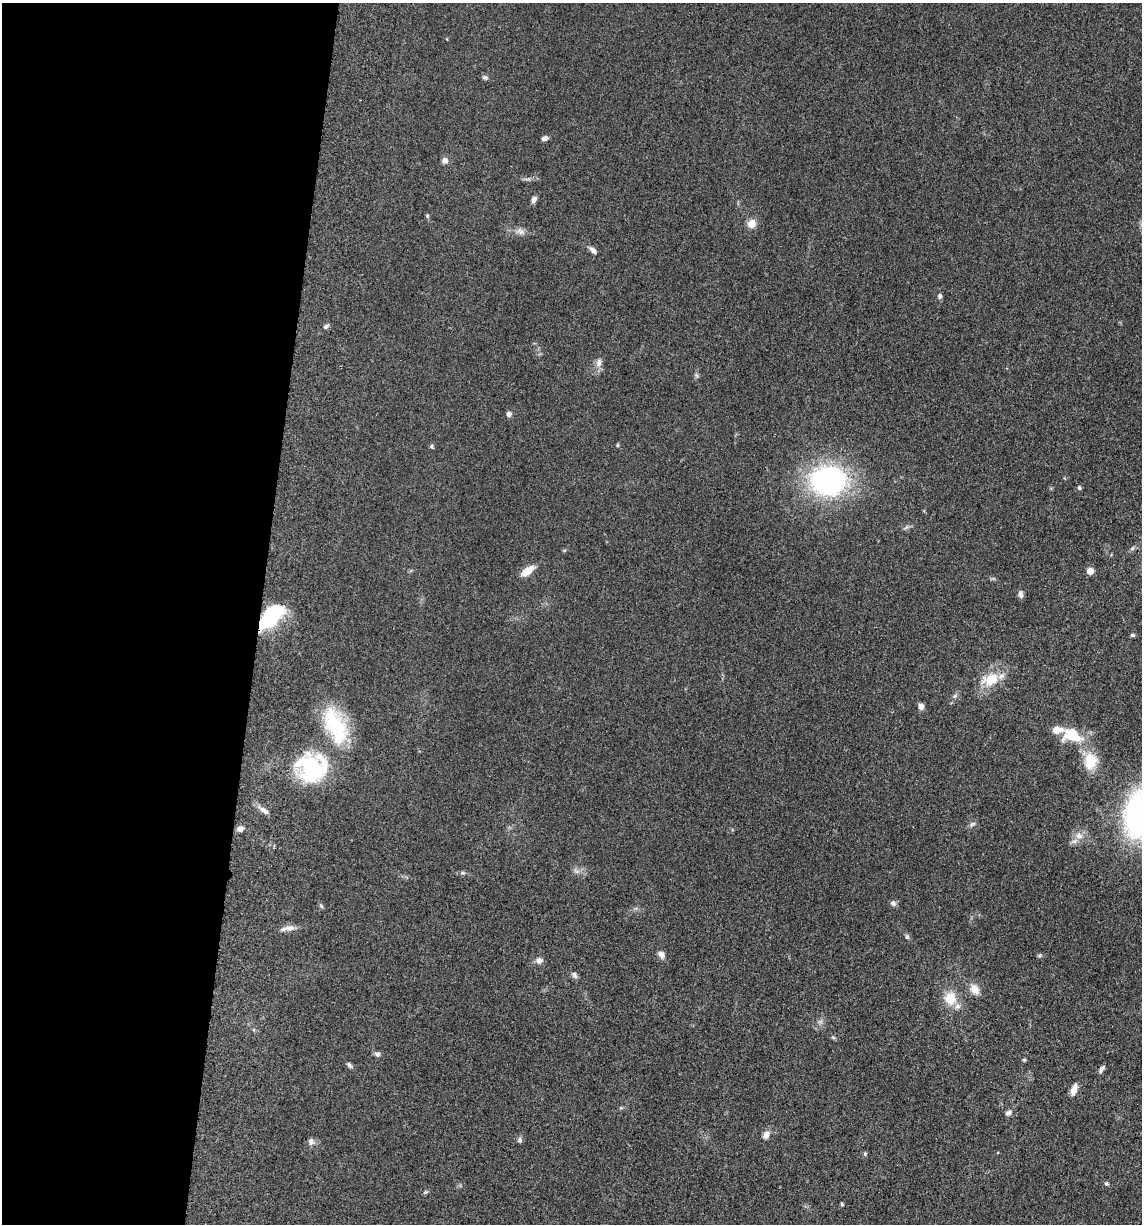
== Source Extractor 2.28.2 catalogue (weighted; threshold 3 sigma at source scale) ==
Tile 5 of 4 x 4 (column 1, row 2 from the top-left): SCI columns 246-1385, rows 2467-3688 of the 4983 x 4926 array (HDU 1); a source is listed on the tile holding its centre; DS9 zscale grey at full resolution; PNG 1144 x 1226 px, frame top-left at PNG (2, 3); no overlay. Shown black and unused: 23% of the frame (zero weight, under 3 of 5 exposures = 4% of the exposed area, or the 3 px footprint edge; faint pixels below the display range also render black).
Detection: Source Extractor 2.28.2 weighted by HDU 2 'WHT'; one run over the whole footprint, this tile lists its part. Background 0.0565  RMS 0.0058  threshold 0.026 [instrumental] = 3 sigma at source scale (4.5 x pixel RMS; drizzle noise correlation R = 1.50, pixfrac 1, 0.05/0.05 arcsec/px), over >= 5 px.
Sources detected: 60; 2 inside a brighter listed object's ellipse — not listed separately; the other 58 listed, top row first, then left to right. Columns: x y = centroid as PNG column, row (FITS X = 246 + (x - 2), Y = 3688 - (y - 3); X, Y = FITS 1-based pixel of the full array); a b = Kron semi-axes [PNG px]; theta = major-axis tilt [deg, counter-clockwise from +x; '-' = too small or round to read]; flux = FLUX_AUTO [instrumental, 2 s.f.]
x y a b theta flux
485 78 7 5 -9 1.2
544 138 7 5 24 2
445 160 6 6 - 2.6
534 199 7 5 66 2
427 216 4 4 - 0.63
751 224 9 8 - 5.3
521 232 11 7 -44 2.4
593 250 10 5 -44 2.6
940 296 6 5 - 1.4
326 326 7 5 30 1.3
599 363 12 7 72 2.9
509 414 6 6 - 1.8
617 445 4 4 - 0.67
431 446 6 4 -75 0.8
828 480 25 21 3 130
1079 488 6 4 -87 0.99
527 571 17 7 35 6.7
1090 571 5 5 - 6.6
1020 594 10 6 -75 1.7
271 615 24 12 50 56
1132 635 5 4 - 1.1
991 679 24 16 17 13
955 696 7 4 70 1
921 706 7 6 - 2.7
335 726 47 21 -65 38
1072 735 23 16 -17 18
1090 761 21 15 82 13
312 768 28 26 -23 60
264 810 16 6 -34 3
1138 815 33 20 81 160
972 824 9 5 27 1.3
240 829 8 7 - 2
1079 836 10 8 -26 3.5
577 871 7 4 18 1.4
463 873 7 4 0 0.99
893 903 8 6 -40 1.6
321 906 7 4 -53 0.84
290 928 15 8 8 3.4
907 937 6 5 - 1.1
661 954 10 7 -63 2.8
1040 955 6 4 19 0.8
539 961 8 8 - 2.7
574 975 10 6 -53 1.6
975 989 14 11 -57 5.1
950 998 14 14 - 11
377 1054 9 5 -7 1.4
1024 1060 5 4 - 0.77
349 1065 8 5 -53 1.3
1101 1069 10 5 60 1.5
1074 1089 13 6 68 4.4
1008 1113 9 6 30 2
766 1135 10 7 64 3.1
520 1140 8 6 89 1.2
311 1142 10 6 87 1.8
865 1154 5 5 - 0.75
1106 1184 5 5 - 0.94
425 1192 7 4 44 0.82
842 1204 4 3 - 0.83
Overlapping masked pixels (flux is a lower limit): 1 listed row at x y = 271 615
Isophote crosses this tile's border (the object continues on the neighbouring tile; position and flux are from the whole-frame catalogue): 1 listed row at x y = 1138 815